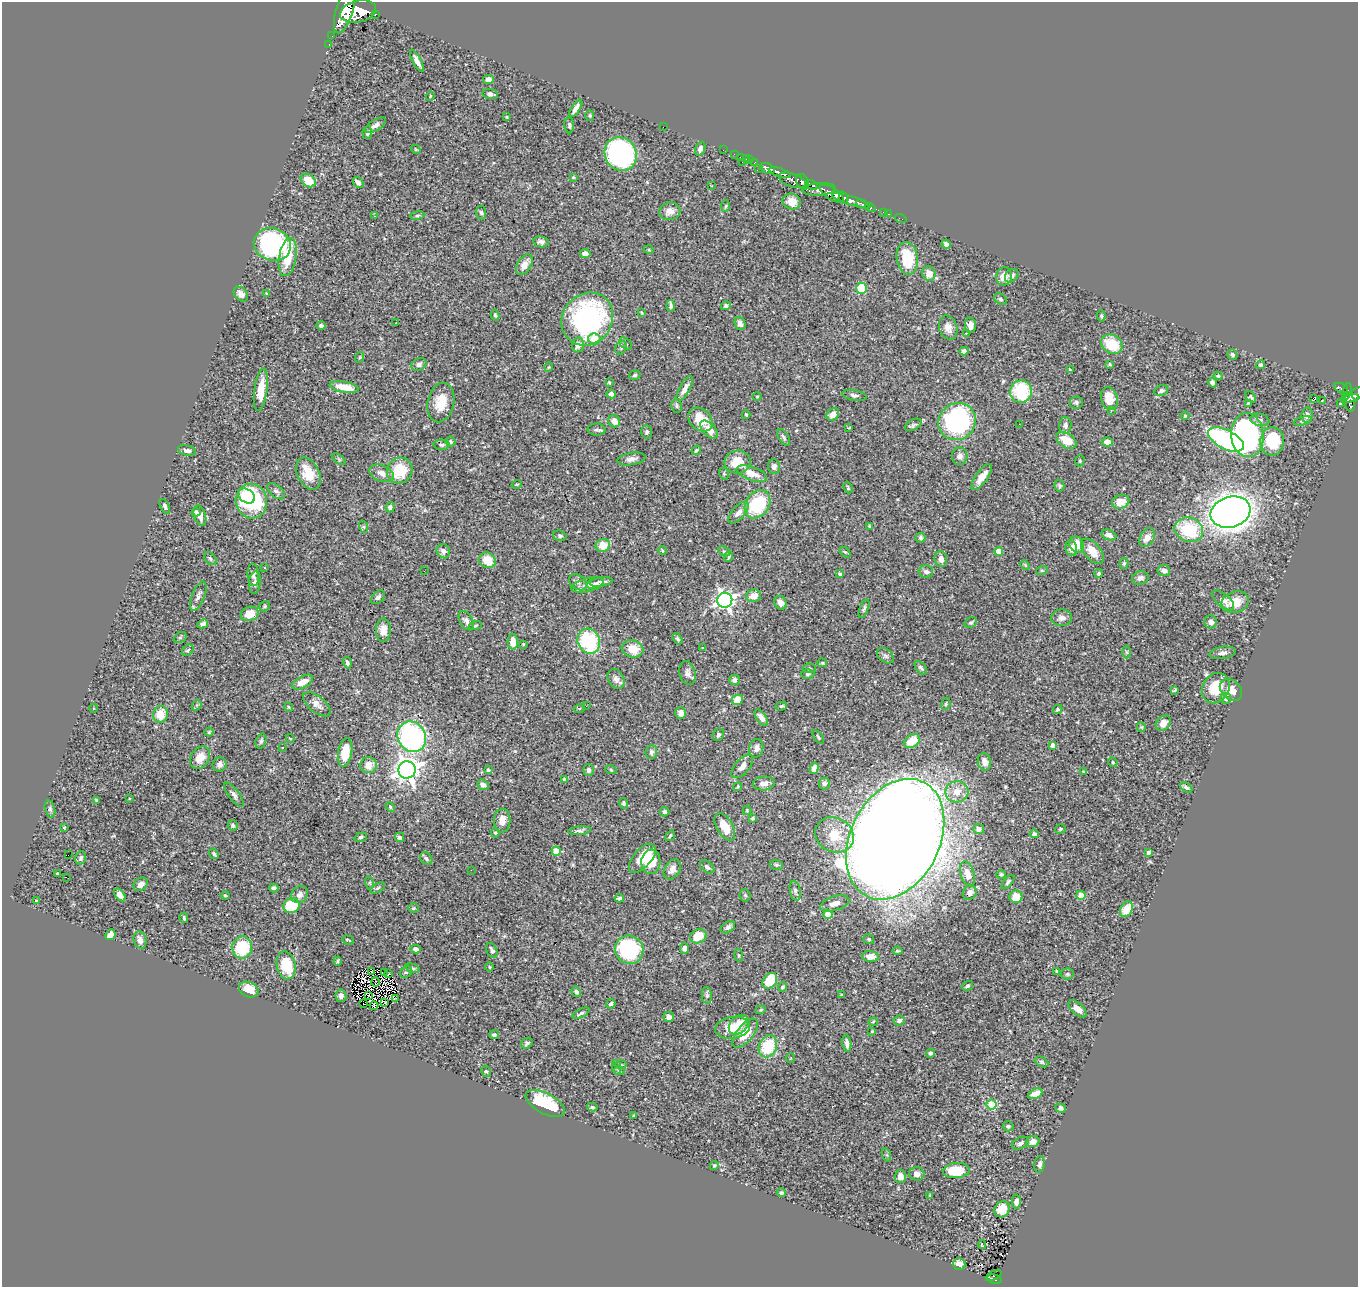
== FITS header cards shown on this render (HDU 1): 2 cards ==
NAXIS1  =                 1356
NAXIS2  =                 1285

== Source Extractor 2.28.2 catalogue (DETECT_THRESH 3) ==
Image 1356 x 1285 px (HDU 1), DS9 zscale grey, 1 PNG px = 1 image px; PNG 1360 x 1289 px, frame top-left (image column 1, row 1285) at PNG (2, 2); each listed source drawn as its Kron ellipse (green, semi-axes under 4 px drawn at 4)
Background 0.69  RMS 0.024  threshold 0.0708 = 3 sigma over >= 5 px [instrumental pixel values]
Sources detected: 437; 1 with non-positive FLUX_AUTO (blend fragments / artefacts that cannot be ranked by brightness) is neither listed nor drawn; the other 436 listed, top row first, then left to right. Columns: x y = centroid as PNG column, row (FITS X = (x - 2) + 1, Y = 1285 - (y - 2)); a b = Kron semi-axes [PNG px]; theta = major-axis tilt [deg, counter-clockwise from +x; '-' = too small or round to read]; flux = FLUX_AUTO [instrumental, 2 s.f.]
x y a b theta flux
345 10 24 8 73 3000
358 12 18 10 13 3200
375 14 3 3 - 59
332 36 2 2 - 3.6
329 45 3 2 - 10
417 61 12 4 -62 9.3
488 79 5 4 - 8.9
490 94 8 5 -8 4.8
430 96 4 3 - 1.3
576 108 10 4 56 9.7
590 115 5 4 - 2.4
506 117 4 3 - 1.5
375 125 12 5 31 6.4
569 125 8 5 -85 3.3
663 127 2 2 - 99
367 133 6 5 - 4.6
416 149 5 3 - 1.6
700 149 7 4 71 6.8
723 150 2 2 - 8.3
621 154 17 15 -57 320
734 154 2 2 - 7.3
740 157 2 2 - 7.6
746 159 2 2 - 7.7
750 160 2 2 - 5.3
742 162 2 2 - 31
754 163 4 2 - 17
767 168 8 5 -25 900
759 169 3 2 - 13
780 173 11 4 -19 800
573 177 4 3 - 1.7
308 180 8 6 -33 26
792 180 14 6 -19 540
358 182 6 5 - 6.8
803 182 8 6 -59 420
812 185 6 4 -27 230
712 186 2 2 - 1.1
819 189 17 6 4 700
832 194 14 6 -33 1400
844 198 6 4 -67 390
792 201 9 7 -20 18
851 201 20 4 -18 850
862 204 6 3 -27 130
726 206 6 4 86 2
870 207 5 4 - 130
670 211 10 8 13 12
883 212 3 2 - 9.3
481 213 7 5 -84 3.3
889 214 3 2 - 13
417 215 7 3 9 2.2
374 216 3 2 - 10
900 218 6 2 -18 11
541 242 8 5 -9 6
272 244 19 16 -20 320
946 244 5 4 - 5.6
649 250 5 3 - 1.5
585 253 5 4 - 8.5
288 257 19 8 80 44
907 258 16 10 -82 62
524 265 11 7 58 12
929 273 7 6 - 15
1004 276 9 8 - 17
1012 276 7 5 46 5
861 288 6 5 - 56
241 294 8 6 -50 8.1
267 294 3 3 - 1.5
1001 299 7 5 -41 2.8
671 306 6 3 -85 4.8
726 306 5 4 - 3.2
641 313 4 3 - 1.5
495 315 6 4 -79 2.4
1101 316 6 3 -85 2.3
587 319 28 24 52 300
396 323 3 2 - 2.1
740 323 7 5 -67 7.1
970 325 7 5 -85 8.3
321 326 5 4 - 4
948 327 12 9 -72 12
966 333 3 2 - 4.9
594 339 6 6 - 20
625 344 7 5 -43 3.4
1112 344 11 9 -32 48
578 345 7 6 - 10
621 348 7 5 72 3.2
964 351 4 4 - 5.5
1232 355 5 5 - 3.2
360 357 5 3 - 1.5
419 364 8 6 27 5.6
1110 364 3 2 - 1.6
1261 365 4 4 - 3.1
549 367 5 3 - 1.3
1070 370 3 2 - 1.7
635 375 6 4 18 2.6
1218 376 4 3 - 1.7
609 382 3 3 - 2
1213 383 5 4 - 4.7
344 387 15 5 -10 33
1341 388 7 4 -27 140
685 389 14 5 62 10
261 390 21 6 82 27
1161 390 7 5 25 3.8
1021 391 11 11 - 87
1347 392 9 3 76 160
611 394 5 4 - 7
854 395 12 5 -11 5
1355 395 12 5 33 350
757 396 5 3 - 1.3
1251 397 6 4 -51 2.3
1109 398 12 8 -76 25
1313 398 3 3 - 30
1350 398 9 2 6 240
1322 401 3 2 - 1
441 402 20 13 78 33
1076 402 6 6 - 3.8
1349 402 9 5 -78 250
1248 403 4 3 - 1.4
1341 404 3 2 - 1.4
677 406 7 5 -79 3.1
1111 411 3 2 - 1.9
746 415 4 3 - 2.2
833 415 7 5 45 13
1307 415 7 5 82 6.9
1185 416 4 3 - 1.6
700 419 13 10 -40 37
1260 420 9 6 -12 5
614 421 6 5 - 13
1303 421 9 4 14 2.9
957 422 19 18 - 230
1019 424 2 2 - 2.4
913 425 9 5 27 3.9
1065 425 8 6 88 4.6
849 427 4 2 - 1.2
597 430 9 6 -3 4.4
709 430 11 6 -46 16
647 432 6 5 - 3.6
1247 435 22 16 -85 330
783 437 9 5 -58 3.6
1066 440 11 7 -34 28
1226 440 19 9 -27 330
1272 441 14 12 86 71
451 442 5 5 - 2.5
1107 442 5 4 - 11
442 445 8 5 0 4.1
187 450 9 5 -12 5.2
696 450 5 3 - 2.5
960 456 9 7 84 7.5
339 459 8 4 -38 2.6
631 459 14 6 9 7.7
1080 461 6 4 72 1.8
738 462 13 11 6 33
774 467 7 6 - 6
400 471 13 12 - 49
308 473 17 11 -63 32
381 473 13 8 -22 11
724 473 6 4 -72 2.1
752 474 16 7 -19 20
982 477 15 5 55 18
517 484 5 3 - 1.5
1059 486 6 5 - 3
848 488 6 3 -65 1.8
276 491 10 6 -41 4.5
247 496 9 6 -34 30
251 501 17 15 -78 140
1121 502 9 6 21 23
757 504 15 11 55 100
165 506 8 4 -65 3.7
390 507 5 4 - 3.9
196 512 4 4 - 5.2
1231 512 20 15 16 1700
738 513 13 6 48 8.8
200 516 11 6 -73 9.6
869 526 3 2 - 1.3
364 527 6 4 -71 2.4
1189 530 14 12 -22 80
1109 535 8 5 -22 7.3
560 536 7 5 -19 2.8
1147 537 10 7 58 14
921 538 5 5 - 3.6
603 545 7 6 - 27
1077 545 8 7 - 28
1071 548 8 5 -79 10
662 550 4 3 - 1.6
443 551 7 6 - 7.2
724 551 6 4 -28 2.2
999 551 4 4 - 32
1092 551 15 8 -50 23
845 552 6 4 -44 2.4
729 557 5 3 - 2.5
210 559 7 5 -50 3.1
941 559 8 6 -78 8.6
487 560 8 7 - 32
1124 563 5 4 - 2.3
1025 565 5 3 - 1.5
265 568 3 2 - 1.5
1042 570 6 3 18 1.8
1164 570 6 5 - 7
424 571 2 2 - 0.82
926 572 7 6 - 4.9
1099 573 4 4 - 2.7
840 574 3 3 - 2.3
253 575 11 5 -85 5.2
1140 578 8 6 15 6.9
578 582 10 7 -36 6
601 582 11 4 9 6.3
255 583 11 6 84 5.2
595 583 9 5 16 4.6
587 585 16 7 13 9.3
198 596 16 6 69 7.7
754 596 7 6 - 18
378 597 8 5 42 4.6
725 600 7 7 - 610
1223 600 13 6 -41 10
1235 602 14 10 17 28
781 603 7 6 - 10
265 606 6 4 36 2.3
864 609 10 4 70 3.1
250 614 9 7 16 27
1062 618 10 8 0 8.4
466 621 10 6 -60 6.4
1211 622 6 6 - 7.7
971 623 6 5 - 2.7
203 624 5 4 - 4.9
475 626 6 3 19 1.7
383 630 11 7 89 12
180 637 7 5 29 2.6
677 639 6 4 -57 2.9
589 641 13 11 -64 130
513 642 8 5 -89 16
523 644 3 2 - 1.6
702 647 3 3 - 22
633 649 11 8 -14 29
188 650 7 4 42 2.7
1127 652 6 4 -88 2.3
1222 653 14 6 10 6.8
885 656 9 6 -38 4.5
347 663 6 4 -72 3.6
822 663 5 3 - 1.8
809 668 6 4 -3 2.6
921 668 8 5 -50 3.4
687 673 12 8 -77 7.5
808 674 7 4 1 3
616 679 10 8 -63 8.5
734 680 5 5 - 5.9
303 682 11 6 27 17
1216 688 16 13 59 42
1175 690 4 2 - 1.6
1231 690 12 9 -44 17
1226 698 5 5 - 6.2
737 700 6 5 - 21
317 704 16 8 -39 11
946 704 6 4 69 2.2
197 705 6 4 44 2.1
586 706 2 2 - 1
781 706 6 4 16 2.4
289 707 4 3 - 1.8
94 708 4 3 - 1.2
580 708 5 3 - 1.6
1058 709 5 4 - 2.4
681 713 6 5 - 10
160 714 8 7 - 29
761 718 9 5 -53 8.1
1163 723 8 6 48 9.1
1141 727 5 4 - 1.8
209 732 4 4 - 1.9
718 735 6 5 - 3.8
412 737 16 14 -58 300
818 737 8 3 -54 1.8
290 738 4 3 - 1
261 741 8 5 71 3.6
912 741 9 6 35 31
1053 745 4 4 - 12
282 747 3 3 - 1.3
756 748 9 7 77 6.8
345 752 14 7 81 30
651 752 7 6 - 4.4
200 758 12 9 57 19
984 762 9 6 -80 9.5
1113 762 5 4 - 2.1
219 764 7 7 - 7.1
369 765 8 8 - 18
742 766 14 7 48 10
814 768 6 4 73 9.3
407 770 8 8 - 1300
488 770 3 3 - 3.2
589 770 6 5 - 5.1
611 770 6 3 -20 1.7
1083 771 3 3 - 1.4
564 779 4 3 - 4.1
764 783 11 7 5 9.5
824 783 6 5 - 4.8
483 785 6 5 - 5.3
738 787 5 4 - 2
1186 787 7 4 -38 3.6
957 792 11 10 - 18
234 795 14 5 -53 6
130 799 2 2 - 1.3
96 800 4 3 - 2.1
623 803 5 4 - 2.7
390 807 5 4 - 1.7
50 809 8 5 -75 3.5
747 810 5 4 - 1.3
665 812 5 4 - 3.8
753 818 4 3 - 2.3
502 821 12 8 86 15
233 826 5 5 - 3
725 827 15 8 -59 26
64 828 3 3 - 1.1
979 829 5 5 - 4.8
1060 829 5 4 - 2.3
580 831 11 4 6 4.1
495 833 5 4 - 1.7
1034 834 4 4 - 5.7
834 835 20 17 -29 48
670 836 6 3 54 1.8
361 837 6 4 19 3.2
399 837 5 4 - 3.6
895 839 64 44 63 6200
556 851 4 4 - 30
1148 852 4 3 - 2.8
214 854 5 3 - 4.3
68 855 2 2 - 15
81 858 7 5 74 3.6
426 858 7 5 -44 3.8
642 858 17 9 49 34
651 862 12 9 83 33
776 865 7 5 -18 3
707 867 8 5 -39 4.6
672 869 11 7 57 9.3
471 870 2 2 - 3.1
58 874 4 3 - 2.2
967 874 13 7 -71 15
1001 875 4 4 - 2.7
66 877 2 2 - 73
1008 882 8 4 49 3.3
370 883 6 4 -72 2.2
141 884 8 6 42 9.1
274 888 4 4 - 3.8
377 888 8 4 28 2.9
795 891 10 5 -80 4.4
970 893 7 6 - 8
120 895 7 4 -51 9.7
225 895 4 3 - 1.9
300 895 9 7 41 6.8
745 895 6 5 - 2.8
1081 895 4 4 - 31
1016 897 6 6 - 29
619 898 5 4 - 3.5
36 901 4 3 - 2.3
835 903 15 7 17 11
292 906 8 7 - 66
414 908 5 5 - 2.2
1126 909 8 6 60 28
828 914 4 4 - 42
184 918 5 3 - 2.2
728 927 8 5 32 5
110 935 5 5 - 11
698 936 8 7 - 28
869 939 5 4 - 2.6
140 940 8 6 -76 7.5
348 940 6 2 -20 1.9
242 947 11 10 - 78
684 948 5 4 - 6.2
416 949 5 4 - 6.1
492 950 8 5 -65 4.6
629 950 14 13 - 190
898 951 5 2 - 2.1
739 955 6 3 -81 1.7
870 956 8 5 -4 15
338 961 4 3 - 2.1
286 965 14 9 -79 63
489 967 5 3 - 1.4
413 968 7 4 -19 2.6
1057 971 3 3 - 1.8
372 972 4 2 - 0.048
385 972 2 2 - 0.78
406 972 6 5 - 2.9
389 974 3 2 - 3.1
1067 974 6 5 - 2.9
770 981 9 6 52 64
375 982 5 2 - 0.27
967 986 6 4 34 3.5
783 987 5 4 - 3.5
249 990 10 7 -22 22
576 992 5 4 - 4.4
707 995 8 5 -85 3.6
841 995 3 2 - 1.7
341 996 6 5 - 5.6
369 996 3 2 - 1.3
396 998 3 2 - 5.1
385 1003 2 2 - 1.6
363 1004 2 2 - 0.18
611 1004 5 4 - 3.3
374 1006 4 2 - 1.8
1077 1009 11 5 -42 13
761 1010 5 4 - 2.1
581 1013 9 4 27 3.9
669 1017 5 5 - 5.1
899 1021 5 5 - 5.3
873 1022 5 4 - 1.8
739 1025 11 8 46 29
733 1028 17 10 9 35
872 1031 4 3 - 1.4
745 1033 17 8 51 35
494 1035 5 3 - 2.8
527 1043 6 5 - 3.6
847 1043 9 4 -82 6.7
768 1046 11 8 64 59
930 1053 4 4 - 3.5
791 1058 5 3 - 1.5
1041 1062 7 4 -27 3
621 1064 6 4 0 1.7
617 1067 7 4 -80 2.7
486 1071 6 4 -60 2.4
619 1071 6 4 -2 2
1035 1094 7 5 27 13
545 1103 21 10 -28 81
992 1104 5 5 - 87
592 1107 5 3 - 2.8
1060 1108 5 4 - 4.7
633 1116 4 3 - 1.3
1008 1126 5 5 - 3.2
1033 1141 6 5 - 11
1020 1143 9 5 30 4.7
887 1155 7 4 -71 2
1040 1164 8 5 82 5.3
714 1165 5 4 - 1.7
956 1171 13 7 4 47
917 1174 7 6 - 7.8
900 1176 7 5 88 8.5
781 1193 5 4 - 3.2
930 1195 4 2 - 1.2
1016 1201 7 4 88 7.4
1002 1209 8 7 - 21
982 1245 4 3 - 2
959 1264 6 5 - 12
994 1276 8 2 25 20
995 1279 7 4 -14 81
At the frame edge (FLAGS 8, measured only in part): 2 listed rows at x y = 345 10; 1355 395
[1 non-positive-flux detection neither listed nor drawn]